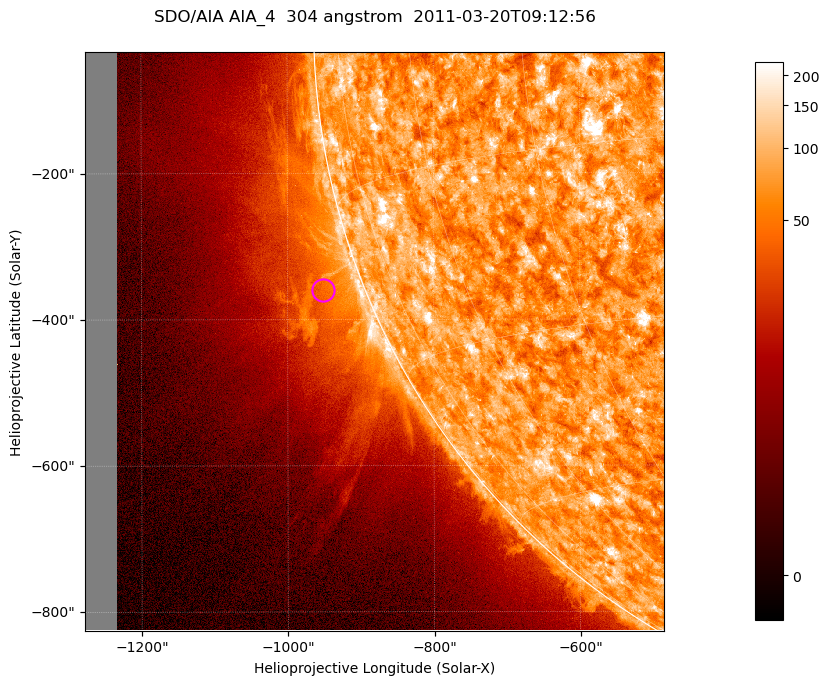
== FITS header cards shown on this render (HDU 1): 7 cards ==
TELESCOP= 'SDO/AIA '           / For AIA: SDO/AIA
INSTRUME= 'AIA_4   '           / For AIA: AIA_ATA1, AIA_ATA2, AIA_ATA3 or AIA_AT
WAVELNTH=                  304 / [angstrom] Wavelength
WAVEUNIT= 'angstrom'           / Wavelength unit: angstrom
DATE-OBS= '2011-03-20T09:12:56.124' / [ISO] Date when observation started; ISO 8
CTYPE1  = 'HPLN-TAN'           / CTYPE1; Typically HPLN
CTYPE2  = 'HPLT-TAN'           / CTYPE2; Typically HPLT

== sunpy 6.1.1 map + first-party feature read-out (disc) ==
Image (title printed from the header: SDO/AIA AIA_4  304 angstrom  2011-03-20T09:12:56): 1320 x 1320 px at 0.6 arcsec/px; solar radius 964 arcsec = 1605 px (partial field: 9.1% of the solar disc is inside the frame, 42% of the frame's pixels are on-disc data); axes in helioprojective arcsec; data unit not stated in the header (colour bar unlabelled)
Orientation: roll -0.132 deg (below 1 deg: not rotated)
Missing data: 5.5% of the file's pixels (0.0% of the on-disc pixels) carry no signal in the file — blank (NaN) pixels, whole columns, Tx -1278..-1232 arcsec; drawn neutral grey and excluded from every search
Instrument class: DISC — disc imager (sunpy class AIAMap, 304 A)
Bright regions (active regions / flare kernels): reference = the on-disc median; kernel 11 px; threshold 5 sigma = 117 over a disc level ~73.3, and >= 1.15x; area >= 1742 px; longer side >= 16 px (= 9.6 arcsec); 0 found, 0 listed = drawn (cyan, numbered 1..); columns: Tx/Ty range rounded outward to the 2 arcsec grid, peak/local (2 s.f.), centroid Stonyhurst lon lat
Off-limb structures (1.02-1.3 R_sun): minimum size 400 px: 6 found; the strongest spans PA ~100..120 deg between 1.02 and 1.15 R_sun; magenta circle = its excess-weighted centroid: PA ~110 deg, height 1.06 R_sun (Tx ~-952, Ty ~-360 arcsec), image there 1.9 x the reference